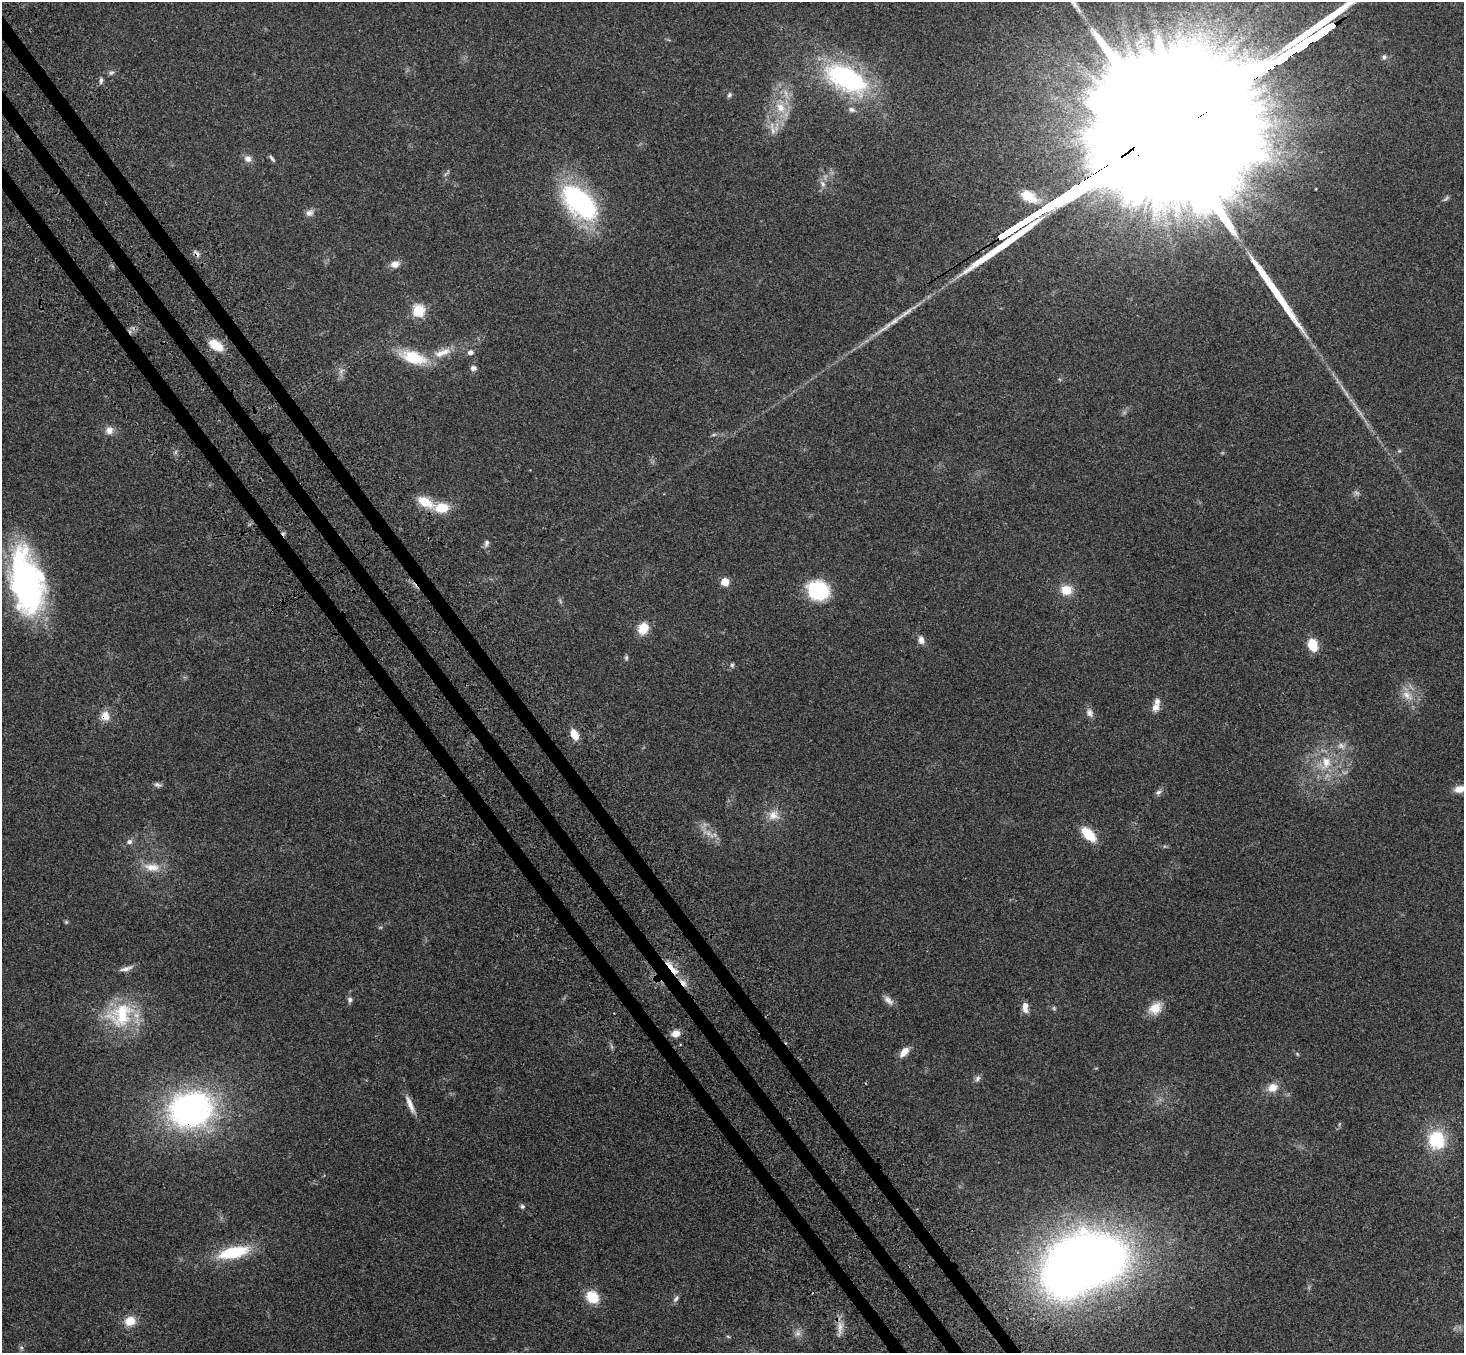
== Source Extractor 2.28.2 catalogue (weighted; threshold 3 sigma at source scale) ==
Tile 11 of 4 x 4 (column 3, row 3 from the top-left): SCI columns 3007-4468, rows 1705-3055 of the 6009 x 5974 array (HDU 1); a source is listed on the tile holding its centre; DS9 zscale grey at full resolution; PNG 1466 x 1355 px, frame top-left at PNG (2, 2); no overlay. Shown black and unused: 3% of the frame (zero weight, under 3 of 4 exposures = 5% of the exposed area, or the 3 px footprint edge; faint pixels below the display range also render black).
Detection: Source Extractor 2.28.2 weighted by HDU 2 'WHT'; one run over the whole footprint, this tile lists its part. Background 0.214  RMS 0.0086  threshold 0.0387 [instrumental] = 3 sigma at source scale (4.5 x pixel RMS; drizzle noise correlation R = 1.50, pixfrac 1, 0.05/0.05 arcsec/px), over >= 5 px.
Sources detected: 93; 8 too faint to see at this stretch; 1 inside a brighter object's white glare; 1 cosmic-ray / hot-pixel residue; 2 long thin detections or spike segments (spike, bleed or trail) — not listed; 2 inside a brighter listed object's ellipse — not listed separately; the other 79 listed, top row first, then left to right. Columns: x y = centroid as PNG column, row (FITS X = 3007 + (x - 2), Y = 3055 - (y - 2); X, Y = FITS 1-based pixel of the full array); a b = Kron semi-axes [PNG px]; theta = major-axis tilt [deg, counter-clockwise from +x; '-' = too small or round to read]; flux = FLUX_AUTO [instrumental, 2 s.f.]
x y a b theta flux
1140 41 16 5 36 5.5
1384 57 7 6 - 2.1
111 73 8 6 29 2.1
846 78 37 20 -28 160
101 81 10 5 81 2.2
786 94 15 6 -76 6.8
729 95 7 5 47 1.8
780 108 18 13 -47 15
851 109 8 7 - 3.2
772 129 24 6 -76 7.3
272 158 11 4 -52 2
248 159 11 9 -35 4.8
446 173 13 3 47 1.6
823 184 9 7 -48 3.7
1316 189 4 3 - 0.61
1029 196 24 13 -30 17
580 202 43 24 -43 140
310 213 11 9 35 4.3
196 253 12 5 -52 3
395 264 11 9 19 6.5
418 310 6 6 - 81
216 345 16 9 -33 17
470 352 8 7 - 3.4
442 353 29 10 19 16
413 357 26 12 -17 40
473 368 8 7 - 3
341 371 9 5 65 3.3
109 430 11 10 - 6
425 502 20 11 -29 19
442 508 18 11 2 19
486 543 11 6 78 3.2
26 581 65 31 -79 240
725 582 5 5 - 30
818 590 19 17 -25 63
1066 590 13 11 -4 14
643 628 11 9 69 18
921 640 11 8 -73 4.7
1313 645 11 8 -74 23
626 658 7 5 76 1.5
732 665 6 6 - 1.8
1407 695 19 10 -45 11
1156 707 12 10 64 6.1
1090 713 12 9 -64 4.5
105 716 11 10 - 9.6
574 734 10 7 -66 14
1326 763 23 15 76 24
158 785 10 6 -14 2.5
1460 789 15 8 6 9.1
1158 792 8 6 30 2.7
773 815 16 13 7 10
1089 834 18 9 -46 22
129 842 7 7 - 3
152 867 24 11 -6 14
66 922 6 5 - 1.2
126 968 19 6 16 4.6
672 968 26 6 -50 15
350 1000 7 7 - 2.4
888 1000 16 7 -43 4.9
1025 1007 13 6 -84 6.9
1054 1008 6 5 - 1.3
1155 1008 17 13 32 13
121 1015 40 32 33 58
676 1033 9 8 - 7.3
904 1052 13 7 48 8.1
1297 1054 6 5 - 1.1
977 1079 10 6 66 2.9
1273 1088 13 11 25 9.6
410 1105 26 6 -67 7.7
191 1109 41 33 12 260
1437 1140 22 18 -72 43
522 1206 6 6 - 1.6
233 1252 36 13 13 45
1096 1259 46 42 -17 640
592 1297 12 9 -43 26
676 1299 11 5 50 2.6
130 1321 13 11 14 12
840 1327 21 6 89 7.4
798 1333 11 8 65 4.2
21 1348 6 6 - 1.7
Overlapping masked pixels (flux is a lower limit): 4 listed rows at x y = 196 253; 105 716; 672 968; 191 1109
Isophote crosses this tile's border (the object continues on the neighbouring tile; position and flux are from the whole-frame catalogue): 1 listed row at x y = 1460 789